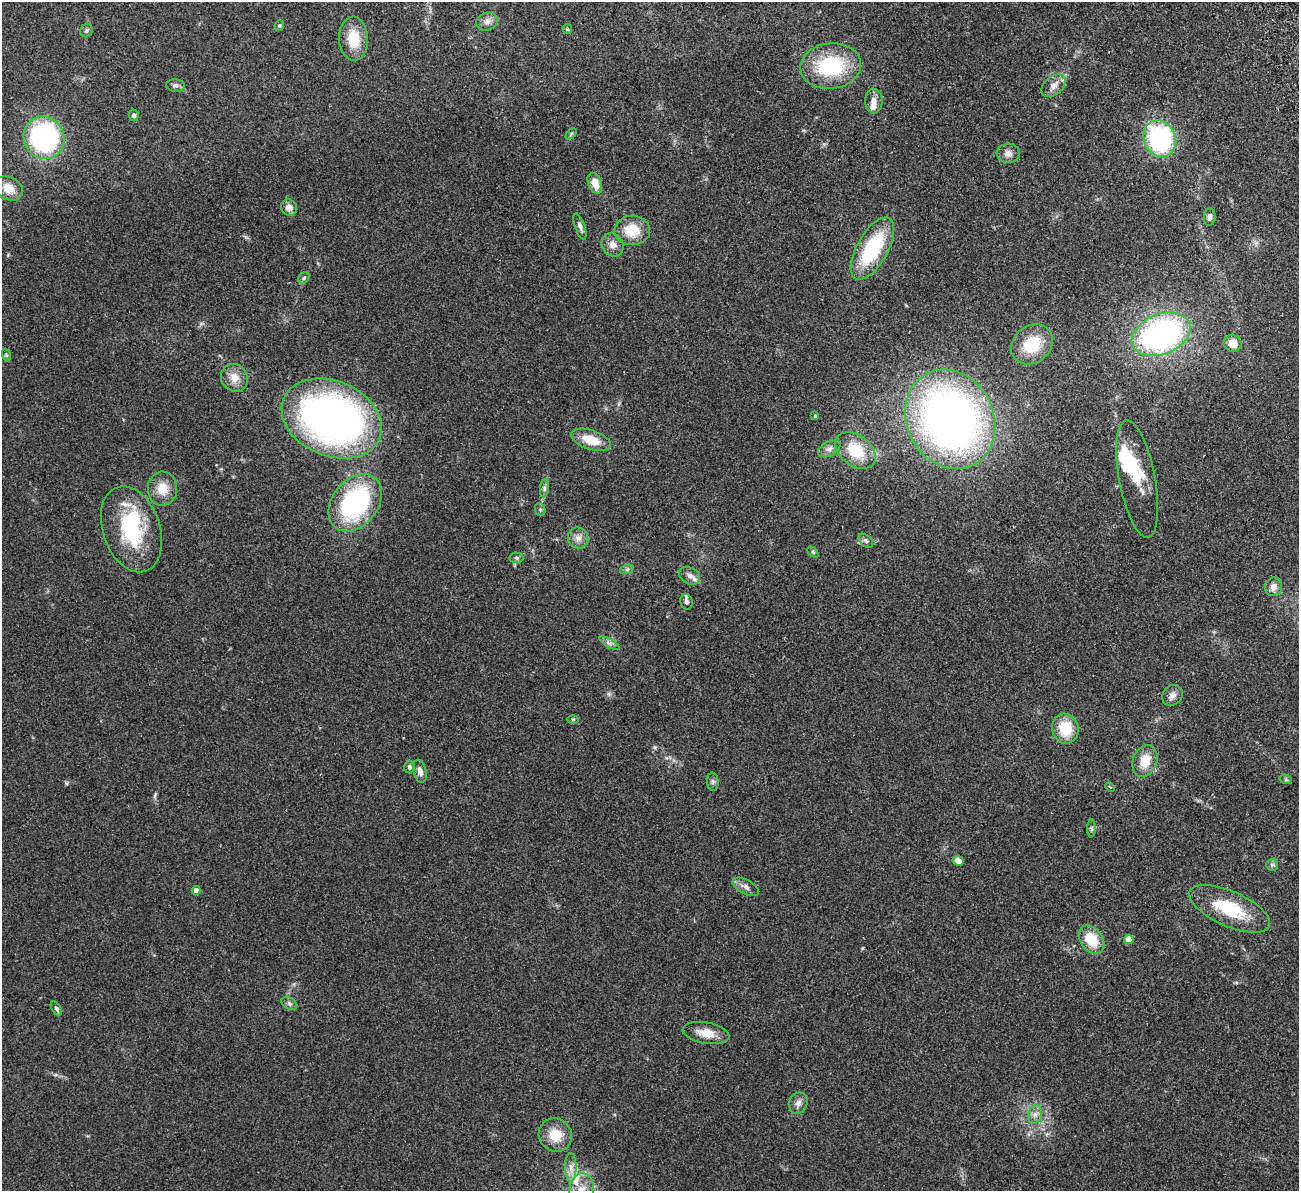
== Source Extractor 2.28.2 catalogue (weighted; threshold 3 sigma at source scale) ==
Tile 10 of 4 x 4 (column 2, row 3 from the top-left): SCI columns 1354-2650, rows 1355-2543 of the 5300 x 5207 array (HDU 1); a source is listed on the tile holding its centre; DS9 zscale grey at full resolution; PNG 1301 x 1193 px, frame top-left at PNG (2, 2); each listed source drawn as its Kron ellipse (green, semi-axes under 4 px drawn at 4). Shown black and unused: <1% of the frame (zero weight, under 2 of 3 exposures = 3% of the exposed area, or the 3 px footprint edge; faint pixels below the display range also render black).
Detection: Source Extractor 2.28.2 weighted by HDU 2 'WHT'; one run over the whole footprint, this tile lists its part. Background 0.0951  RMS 0.0086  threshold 0.0389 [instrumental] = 3 sigma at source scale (4.5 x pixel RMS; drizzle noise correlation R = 1.50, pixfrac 1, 0.05/0.05 arcsec/px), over >= 5 px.
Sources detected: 81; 7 inside a brighter listed object's ellipse — not listed separately; the other 74 listed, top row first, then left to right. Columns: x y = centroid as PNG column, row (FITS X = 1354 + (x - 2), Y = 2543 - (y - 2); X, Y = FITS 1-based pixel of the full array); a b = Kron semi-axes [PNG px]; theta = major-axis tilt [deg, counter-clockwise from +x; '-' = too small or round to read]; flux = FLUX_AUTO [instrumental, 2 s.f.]
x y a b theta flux
487 22 11 8 22 4.5
279 25 5 5 - 1.2
567 29 5 4 - 1.1
86 30 7 6 - 1.7
354 39 22 14 -87 22
831 66 30 23 6 60
175 85 9 6 -6 2.7
1053 86 14 9 40 6.2
874 101 12 8 -89 5.7
134 115 5 5 - 2
571 134 6 4 46 1.1
44 138 21 20 - 160
1160 139 19 16 -65 120
1008 153 11 9 2 5
595 183 11 6 -69 10
8 188 15 11 -26 12
289 208 8 7 - 5.4
1210 217 9 6 86 2.9
580 226 14 5 -71 3.2
632 230 18 14 3 21
613 245 12 10 -56 6.2
872 249 34 15 60 63
304 278 6 5 - 1.5
1161 334 31 20 22 220
1233 343 9 8 - 10
1032 344 22 18 39 30
6 355 6 4 -71 1.1
234 378 14 13 - 9.9
815 416 3 3 - 0.85
332 419 52 37 -23 410
950 419 51 43 -63 490
591 440 21 9 -18 18
829 449 12 7 29 4.1
856 450 22 15 -38 30
1137 479 59 18 -79 29
544 488 9 4 82 2.2
162 489 17 14 88 14
355 503 32 23 52 110
540 510 7 5 -71 1.4
131 529 44 28 -71 65
578 538 10 10 - 5.5
866 541 9 5 -42 2.1
813 552 6 4 -45 1.2
516 558 7 5 -2 1.7
627 569 7 4 19 1.6
690 576 11 8 -27 4.7
1273 587 9 8 - 5.9
686 602 8 6 -77 3
609 643 11 3 -29 2.4
1172 695 11 9 47 4.8
573 719 5 3 - 0.84
1065 729 15 13 -72 25
1145 761 16 12 70 16
409 767 6 5 - 2.3
420 771 11 6 -76 5.3
1286 780 6 4 -18 1.1
713 782 9 5 -84 2.1
1110 787 5 3 - 0.89
1092 829 9 4 -89 1.7
958 861 5 4 - 7.5
1272 865 6 6 - 1.7
746 887 14 7 -28 4.2
196 890 4 4 - 7.4
1229 909 43 17 -24 44
1129 939 4 4 - 14
1092 940 15 11 -55 22
289 1003 8 6 -32 2.3
56 1009 8 4 -57 2
706 1033 23 10 -10 13
798 1103 11 9 68 4.3
1035 1115 9 7 75 4.1
555 1135 17 16 - 17
571 1167 14 6 89 5.3
581 1190 17 12 83 14
Isophote crosses this tile's border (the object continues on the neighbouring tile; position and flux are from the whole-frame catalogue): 1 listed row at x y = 581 1190
Unlisted compact peaks at least as high as the median listed source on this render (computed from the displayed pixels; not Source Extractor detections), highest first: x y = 66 783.